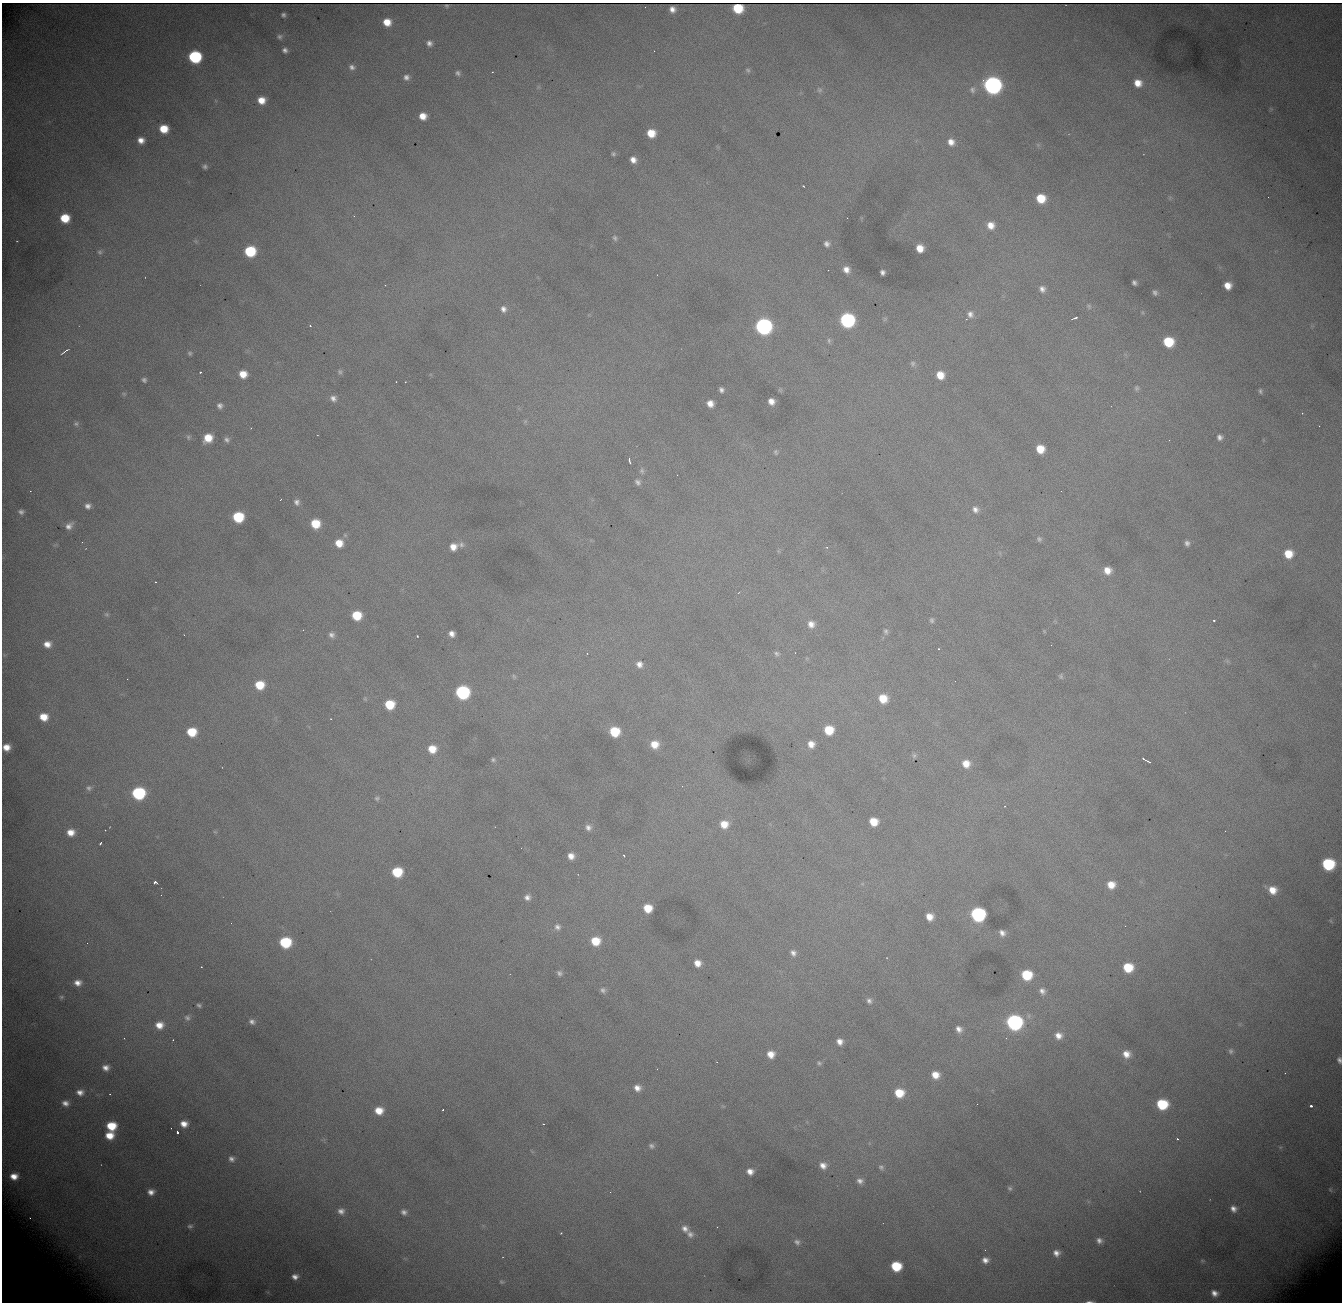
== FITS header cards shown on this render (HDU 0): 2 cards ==
NAXIS1  = 1340
NAXIS2  = 1300

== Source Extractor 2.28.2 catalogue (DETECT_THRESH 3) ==
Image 1340 x 1300 px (HDU 0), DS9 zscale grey, 1 PNG px = 1 image px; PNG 1344 x 1304 px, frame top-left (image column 1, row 1300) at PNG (2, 3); no overlay
Background 2460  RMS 28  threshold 82.8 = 3 sigma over >= 5 px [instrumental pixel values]
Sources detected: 248; all 248 listed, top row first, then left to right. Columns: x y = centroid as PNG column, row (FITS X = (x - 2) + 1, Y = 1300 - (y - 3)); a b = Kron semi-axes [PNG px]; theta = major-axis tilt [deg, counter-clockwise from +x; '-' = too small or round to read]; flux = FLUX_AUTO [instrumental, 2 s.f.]
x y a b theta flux
446 6 3 3 - 2300
738 8 8 7 - 62000
672 9 6 5 - 11000
283 15 4 4 - 4300
387 22 7 6 - 28000
280 37 8 7 - 5300
429 43 7 6 - 8000
285 50 5 5 - 6600
195 57 8 8 - 220000
352 67 7 6 - 7000
748 70 7 5 -44 3900
492 72 3 3 - 1300
458 73 7 6 - 5300
406 77 7 7 - 8200
1138 83 8 7 - 23000
992 85 9 9 - 940000
819 90 8 7 - 4600
972 90 9 8 - 7300
261 100 8 7 - 26000
1271 109 6 4 -45 3100
423 116 7 7 - 22000
164 129 7 7 - 41000
651 133 7 7 - 35000
141 140 6 6 - 15000
951 142 8 7 - 15000
1038 145 7 5 -45 3300
613 154 5 5 - 3300
633 160 6 5 - 13000
205 166 5 5 - 4700
803 186 3 2 - 1700
1268 197 2 2 - 930
1041 198 8 8 - 51000
354 216 3 3 - 1400
65 218 7 7 - 52000
847 218 2 2 - 770
991 225 9 9 - 22000
615 238 8 6 -70 4800
17 241 3 2 - 1400
195 241 6 5 - 2800
827 244 7 6 - 7500
920 248 7 6 - 25000
250 251 8 7 - 110000
100 252 7 6 - 3900
846 269 7 6 - 14000
882 272 5 5 - 6200
1134 283 5 4 - 5300
385 285 3 3 - 1600
1228 286 7 6 - 21000
1042 289 8 7 - 9500
1155 292 6 5 - 5600
1089 306 7 6 - 4000
503 309 9 7 -72 9800
1142 312 6 4 -71 2500
970 314 10 9 - 11000
1074 318 7 2 25 4300
885 319 6 5 - 2700
847 320 9 8 - 370000
310 326 3 3 - 1700
763 326 9 8 - 650000
829 340 7 5 -89 3900
1168 342 8 7 - 80000
65 351 10 2 34 5000
190 353 6 5 - 3700
913 364 8 7 - 5000
200 372 3 3 - 2400
340 372 7 6 - 4100
243 374 7 6 - 27000
940 375 7 7 - 29000
144 380 5 5 - 4800
405 382 2 2 - 1300
1137 388 7 6 - 3800
721 390 5 4 - 6000
1260 391 6 5 - 3800
124 394 6 5 - 3100
333 398 8 7 - 9300
771 401 6 6 - 14000
710 403 6 6 - 16000
220 406 5 5 - 6600
1302 413 3 3 - 1100
525 421 6 6 - 2900
76 424 7 6 - 4500
1319 426 2 2 - 1200
251 428 2 2 - 930
188 437 7 6 - 4100
1220 437 7 6 - 7400
208 438 8 7 - 35000
227 440 7 6 - 5700
1040 449 7 7 - 35000
776 452 7 6 - 3800
629 460 6 2 -78 4300
642 471 9 6 -74 5800
638 482 8 7 - 6800
281 499 3 2 - 1900
297 502 8 7 - 7900
88 506 6 5 - 7800
975 509 9 8 - 9900
21 512 7 5 -2 6200
238 517 8 7 - 100000
315 524 8 7 - 51000
69 526 9 6 41 11000
1039 539 7 6 - 4200
82 542 3 2 - 1800
339 543 8 7 - 28000
1187 543 6 5 - 6500
461 545 9 8 - 6900
453 547 9 8 - 19000
778 551 6 4 -71 2300
1288 554 9 8 - 39000
1107 570 8 8 - 21000
155 582 3 2 - 1200
107 614 7 6 - 3400
357 615 8 7 - 58000
932 620 7 6 - 4500
1214 620 3 3 - 4200
811 624 9 9 - 15000
886 631 9 6 -83 5500
1044 631 5 4 - 1800
452 634 6 5 - 11000
331 635 7 7 - 7400
417 636 3 3 - 2400
47 644 8 7 - 17000
777 653 8 6 -24 5000
639 664 8 7 - 11000
514 676 8 5 -63 3200
1061 676 7 6 - 3700
260 685 8 8 - 49000
462 692 8 8 - 300000
883 698 9 8 - 39000
365 699 6 5 - 2700
390 705 8 7 - 61000
44 717 8 7 - 32000
829 730 8 8 - 51000
615 731 8 7 - 68000
192 732 8 7 - 55000
654 744 8 8 - 27000
811 744 7 7 - 16000
6 747 7 6 - 20000
432 749 9 8 - 32000
914 756 5 4 - 3500
1143 759 5 2 - 2900
493 760 6 5 - 3800
1148 761 4 2 - 2800
966 764 9 8 - 24000
682 786 2 2 - 930
89 788 7 7 - 5500
138 793 9 8 - 220000
377 798 8 7 - 5300
873 822 7 7 - 36000
724 824 9 9 - 27000
588 827 8 8 - 9200
105 830 2 2 - 1000
71 832 8 7 - 21000
215 832 6 3 -18 2100
100 843 4 2 - 2700
521 848 2 2 - 780
571 856 7 7 - 15000
624 856 3 2 - 2700
1328 864 9 8 - 160000
397 872 8 7 - 77000
155 882 4 3 - 6100
1111 885 9 8 - 26000
1272 890 8 8 - 25000
161 895 2 2 - 950
527 897 8 7 - 8800
648 908 7 7 - 38000
978 914 9 8 - 370000
929 917 7 7 - 20000
1331 921 6 4 -70 2200
231 923 2 2 - 850
557 927 9 8 - 8700
1002 933 8 6 -46 10000
595 941 9 8 - 45000
285 942 8 8 - 120000
87 943 3 2 - 1300
793 953 8 6 -60 8200
697 963 7 7 - 18000
201 967 3 3 - 2000
1128 967 8 8 - 59000
559 973 7 7 - 5900
1027 975 8 8 - 76000
78 983 8 6 -2 13000
603 990 7 7 - 6100
1042 991 9 7 -49 9000
61 997 7 5 14 3300
869 1001 8 6 -63 6400
199 1005 6 5 - 4400
187 1018 9 8 - 7200
252 1022 6 5 - 6600
1014 1022 9 8 - 540000
159 1025 10 9 - 24000
959 1029 6 5 - 9600
1058 1036 9 8 - 15000
1006 1038 2 2 - 3400
173 1040 3 2 - 1500
840 1042 7 6 - 12000
1231 1051 7 6 - 4900
771 1054 8 8 - 21000
1126 1054 9 9 - 20000
1339 1060 7 4 -74 6100
819 1063 6 5 - 3700
106 1068 9 8 - 13000
935 1075 7 7 - 23000
637 1088 8 7 - 13000
80 1092 11 9 -3 16000
899 1093 8 8 - 45000
110 1094 3 3 - 1300
65 1103 10 8 -14 13000
977 1104 2 2 - 830
1162 1104 9 8 - 97000
1311 1106 3 3 - 8200
443 1110 3 2 - 1700
379 1111 9 8 - 29000
184 1124 8 7 - 18000
543 1124 3 2 - 1400
111 1126 8 7 - 54000
177 1132 3 3 - 6100
110 1135 9 7 4 32000
1177 1139 3 2 - 2100
651 1146 7 6 - 5100
231 1159 7 6 - 7100
823 1165 9 8 - 14000
881 1167 8 7 - 5300
750 1171 7 6 - 13000
14 1176 7 5 -1 17000
860 1181 8 7 - 9300
1010 1188 6 5 - 3700
1330 1190 6 4 -54 2300
151 1192 8 7 - 13000
1233 1209 8 6 -53 11000
341 1211 8 7 - 9900
404 1212 7 6 - 7300
30 1218 2 2 - 1300
190 1226 8 7 - 5800
717 1227 2 2 - 1000
685 1228 10 8 -45 12000
561 1233 3 3 - 1900
690 1234 9 8 - 9900
1099 1240 7 6 - 8400
797 1242 9 8 - 8000
985 1250 2 2 - 920
1056 1253 6 6 - 11000
985 1260 7 6 - 11000
1202 1261 6 5 - 2800
896 1266 8 7 - 76000
295 1277 8 7 - 11000
501 1282 6 5 - 2800
1214 1293 7 6 - 12000
1090 1302 11 2 0 4600
At the frame edge (FLAGS 8, measured only in part): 3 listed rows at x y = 6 747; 1339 1060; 1090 1302